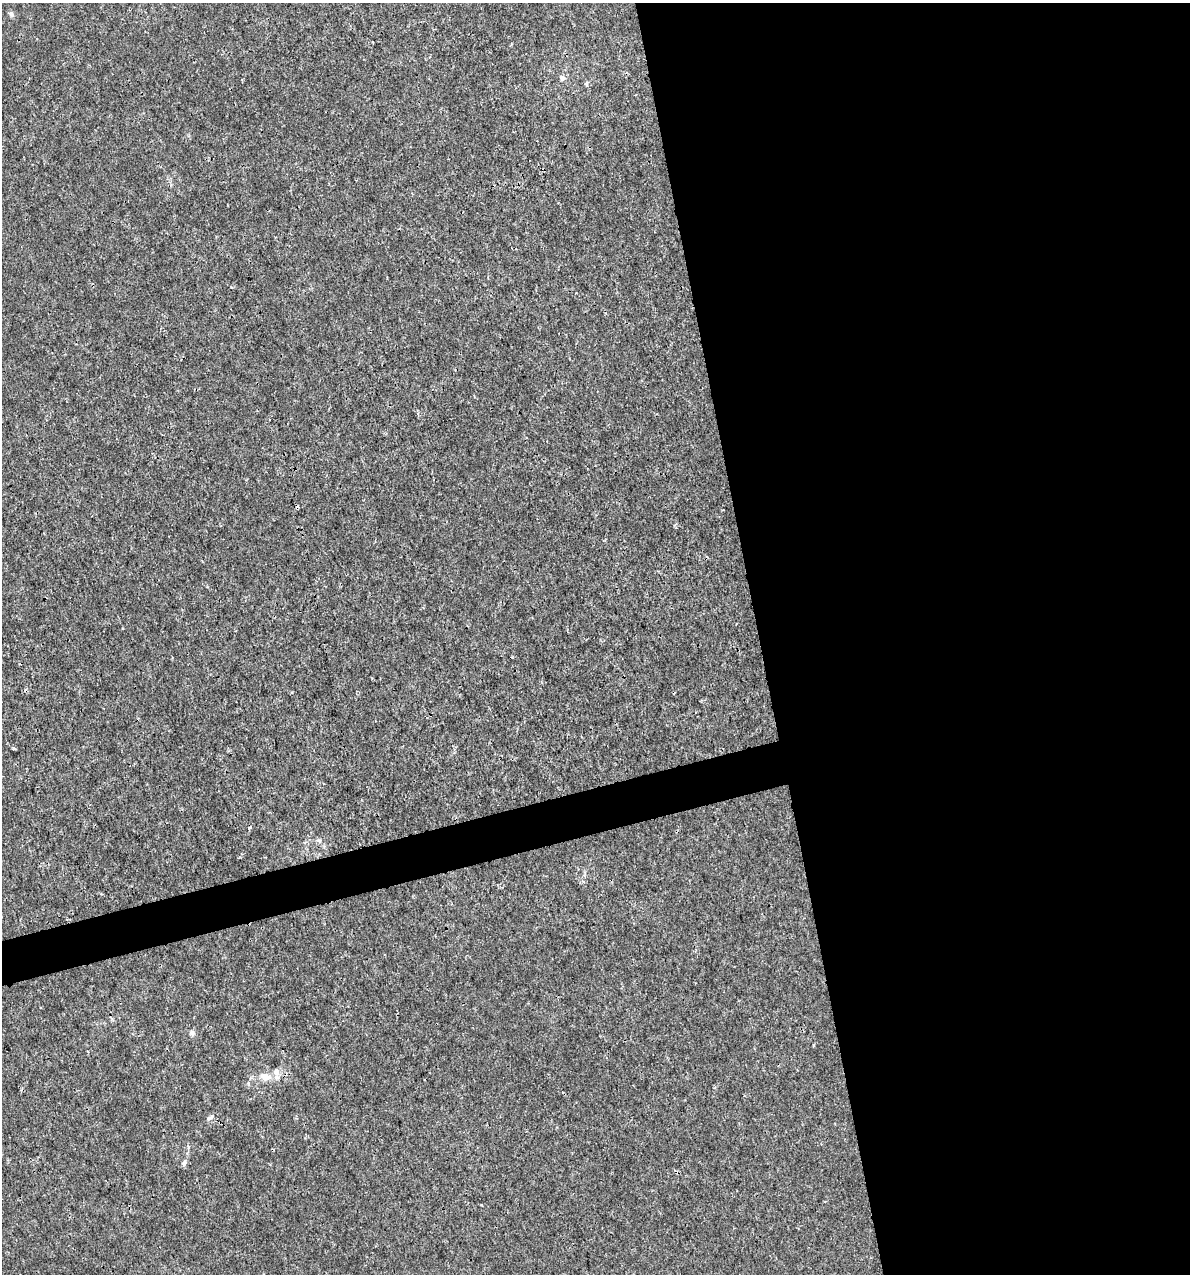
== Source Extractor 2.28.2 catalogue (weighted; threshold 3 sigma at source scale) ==
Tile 8 of 4 x 4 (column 4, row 2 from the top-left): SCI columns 3656-4843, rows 2547-3818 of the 4886 x 5091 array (HDU 1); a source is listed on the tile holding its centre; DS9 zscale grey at full resolution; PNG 1192 x 1276 px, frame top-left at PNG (2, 3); no overlay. Shown black and unused: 39% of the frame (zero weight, under 3 of 4 exposures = <1% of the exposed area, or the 3 px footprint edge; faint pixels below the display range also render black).
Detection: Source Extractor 2.28.2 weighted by HDU 2 'WHT'; one run over the whole footprint, this tile lists its part. Background 3.56e-04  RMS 8.5e-04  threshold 0.00384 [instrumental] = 3 sigma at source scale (4.5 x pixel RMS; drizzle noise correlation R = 1.50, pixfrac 1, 0.0396/0.0396 arcsec/px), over >= 5 px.
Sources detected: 12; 2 cosmic-ray / hot-pixel residue — not listed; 1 inside a brighter listed object's ellipse — not listed separately; the other 9 listed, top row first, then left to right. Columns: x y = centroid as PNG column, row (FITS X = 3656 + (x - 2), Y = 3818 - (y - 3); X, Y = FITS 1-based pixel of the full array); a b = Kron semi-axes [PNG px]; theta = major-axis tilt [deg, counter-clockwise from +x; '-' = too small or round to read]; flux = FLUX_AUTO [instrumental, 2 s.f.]
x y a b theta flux
11 14 7 5 84 0.17
562 78 7 7 - 0.26
586 84 7 5 90 0.14
249 828 4 3 - 0.091
319 840 6 4 -20 0.14
192 1033 7 6 - 0.27
265 1077 19 9 -15 0.9
210 1117 12 4 38 0.21
184 1163 7 6 - 0.27